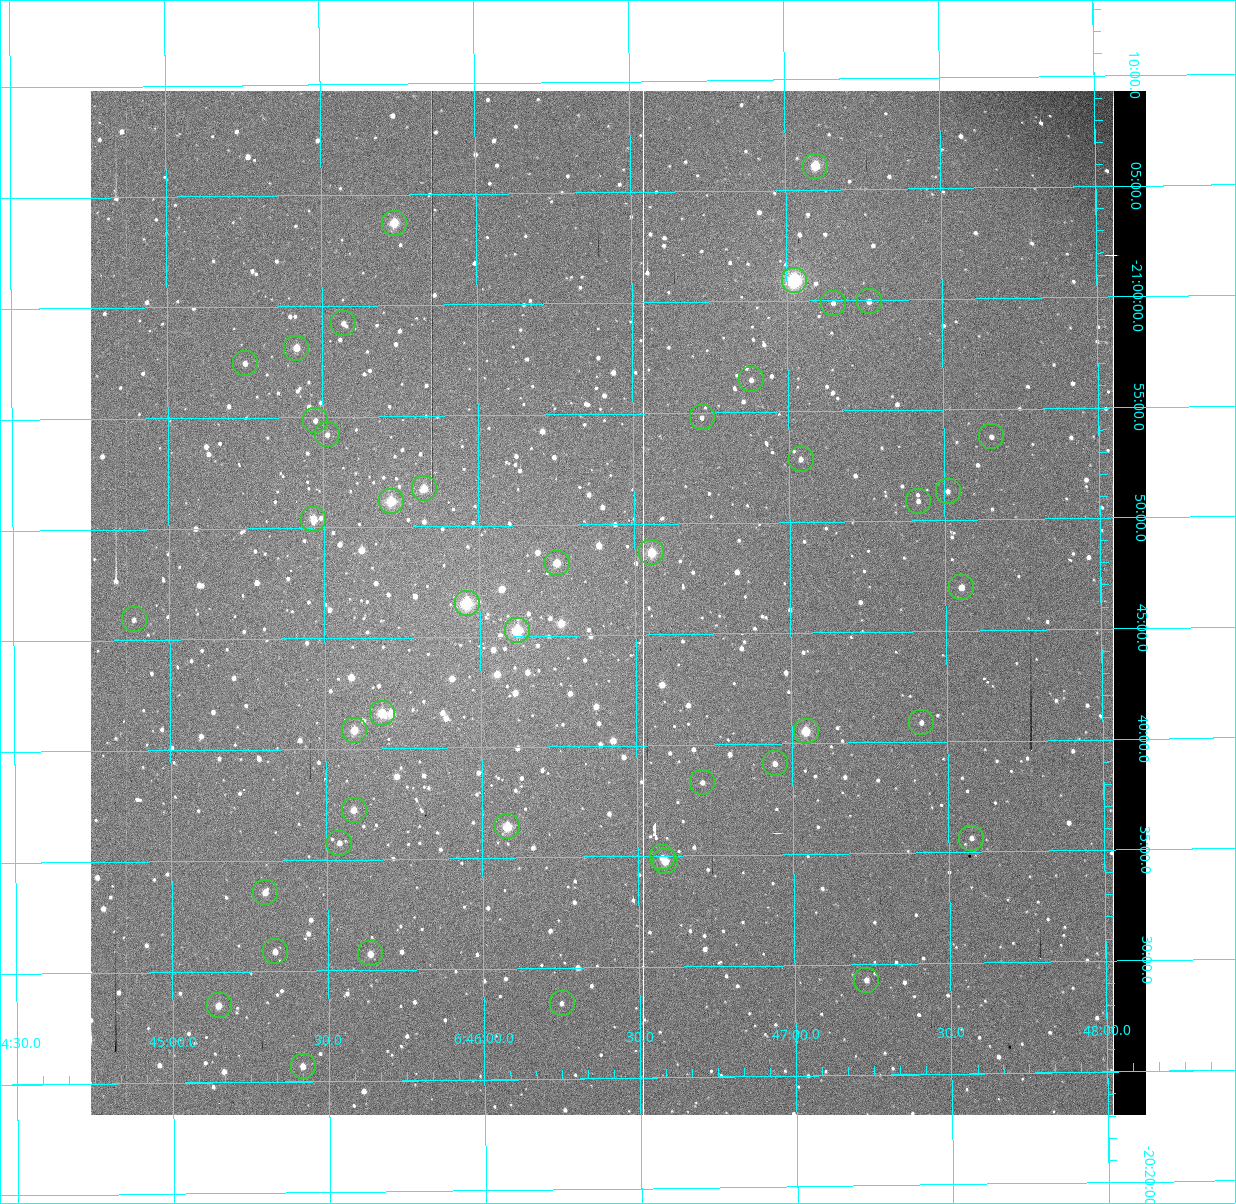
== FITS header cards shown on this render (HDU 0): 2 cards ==
NAXIS1  =                 1056 / Axis length
NAXIS2  =                 1024 / Axis length

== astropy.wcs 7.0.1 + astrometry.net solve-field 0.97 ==
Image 1056 x 1024 px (HDU 0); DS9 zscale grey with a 90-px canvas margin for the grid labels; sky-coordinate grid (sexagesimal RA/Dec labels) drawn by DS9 from the SOLVED WCS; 44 Tycho-2 reference stars matched to detected sources circled (green)
Header WCS: none
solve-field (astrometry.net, Tycho-2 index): SOLVED blind (the file carries no WCS)
Solved WCS: RA---TAN-SIP/DEC--TAN-SIP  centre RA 06:46:27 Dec -20:46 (101.61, -20.77 deg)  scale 2.71 arcsec/px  FOV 47.7' x 46.2'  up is +179 deg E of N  parity normal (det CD < 0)
(file carries no celestial WCS; the grid is the blind solution)
Tycho-2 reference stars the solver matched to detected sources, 44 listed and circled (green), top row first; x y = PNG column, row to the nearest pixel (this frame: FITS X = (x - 91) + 1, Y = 1024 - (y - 91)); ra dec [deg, ICRS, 3 dp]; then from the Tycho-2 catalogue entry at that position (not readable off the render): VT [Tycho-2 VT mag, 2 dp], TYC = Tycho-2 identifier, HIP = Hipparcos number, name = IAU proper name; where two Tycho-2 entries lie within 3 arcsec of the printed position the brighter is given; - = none
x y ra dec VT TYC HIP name
816 166 101.774 -21.102 7.91 5961-1426-1 - -
395 223 101.434 -21.062 7.97 5961-2270-1 - -
795 280 101.756 -21.015 6.03 5961-3333-1 32504 -
870 301 101.816 -20.999 10.13 5961-1866-1 - -
834 303 101.787 -20.998 10.88 5961-3111-1 - -
344 323 101.393 -20.987 10.28 5961-3034-1 - -
297 348 101.354 -20.969 8.76 5961-818-1 - -
246 363 101.313 -20.958 10.27 5961-1766-1 - -
752 379 101.721 -20.941 10.62 5961-1540-1 - -
703 417 101.680 -20.913 11.15 5961-1214-1 - -
316 420 101.369 -20.914 10.45 5961-1572-1 - -
328 434 101.379 -20.904 10.64 5961-2674-1 - -
992 436 101.913 -20.896 10.72 5961-2158-1 - -
802 459 101.760 -20.881 10.32 5961-368-1 - -
425 488 101.456 -20.862 8.27 5961-1358-1 - -
949 491 101.878 -20.855 11.04 5961-1570-1 - -
392 501 101.429 -20.853 7.54 5961-362-1 32393 -
919 501 101.854 -20.848 11.17 5961-962-1 - -
314 519 101.367 -20.840 8.23 5961-2850-1 - -
652 552 101.639 -20.812 7.87 5961-2866-1 32467 -
558 563 101.562 -20.805 8.40 5961-2204-1 32440 -
962 587 101.888 -20.783 9.38 5961-2236-1 - -
468 603 101.489 -20.775 7.05 5961-3331-1 32406 -
135 619 101.222 -20.766 10.87 5961-3166-1 - -
518 630 101.530 -20.754 7.32 5961-3329-1 32426 -
383 713 101.420 -20.694 7.79 5961-3346-1 - -
922 722 101.854 -20.681 10.70 5961-2830-1 - -
355 730 101.398 -20.681 8.35 5961-3326-1 32390 -
807 731 101.761 -20.676 8.31 5961-3335-1 - -
776 763 101.736 -20.652 10.07 5961-3073-1 - -
703 782 101.677 -20.638 10.49 5961-2780-1 - -
355 810 101.397 -20.621 9.06 5957-285-1 - -
508 826 101.520 -20.607 7.91 5957-811-1 32422 -
972 838 101.893 -20.594 10.60 5957-359-1 - -
340 843 101.385 -20.596 10.31 5957-1389-1 - -
663 857 101.644 -20.582 10.35 5957-2794-1 - -
666 861 101.647 -20.579 8.94 5957-19-1 - -
266 892 101.325 -20.560 9.46 5957-1381-1 - -
276 951 101.333 -20.515 9.77 5957-1223-1 - -
371 953 101.409 -20.513 9.32 5957-695-1 - -
867 980 101.807 -20.488 10.15 5957-333-1 - -
563 1003 101.562 -20.474 11.23 5957-523-1 - -
220 1005 101.287 -20.475 9.34 5957-657-1 - -
304 1066 101.354 -20.428 9.33 5957-815-1 - -